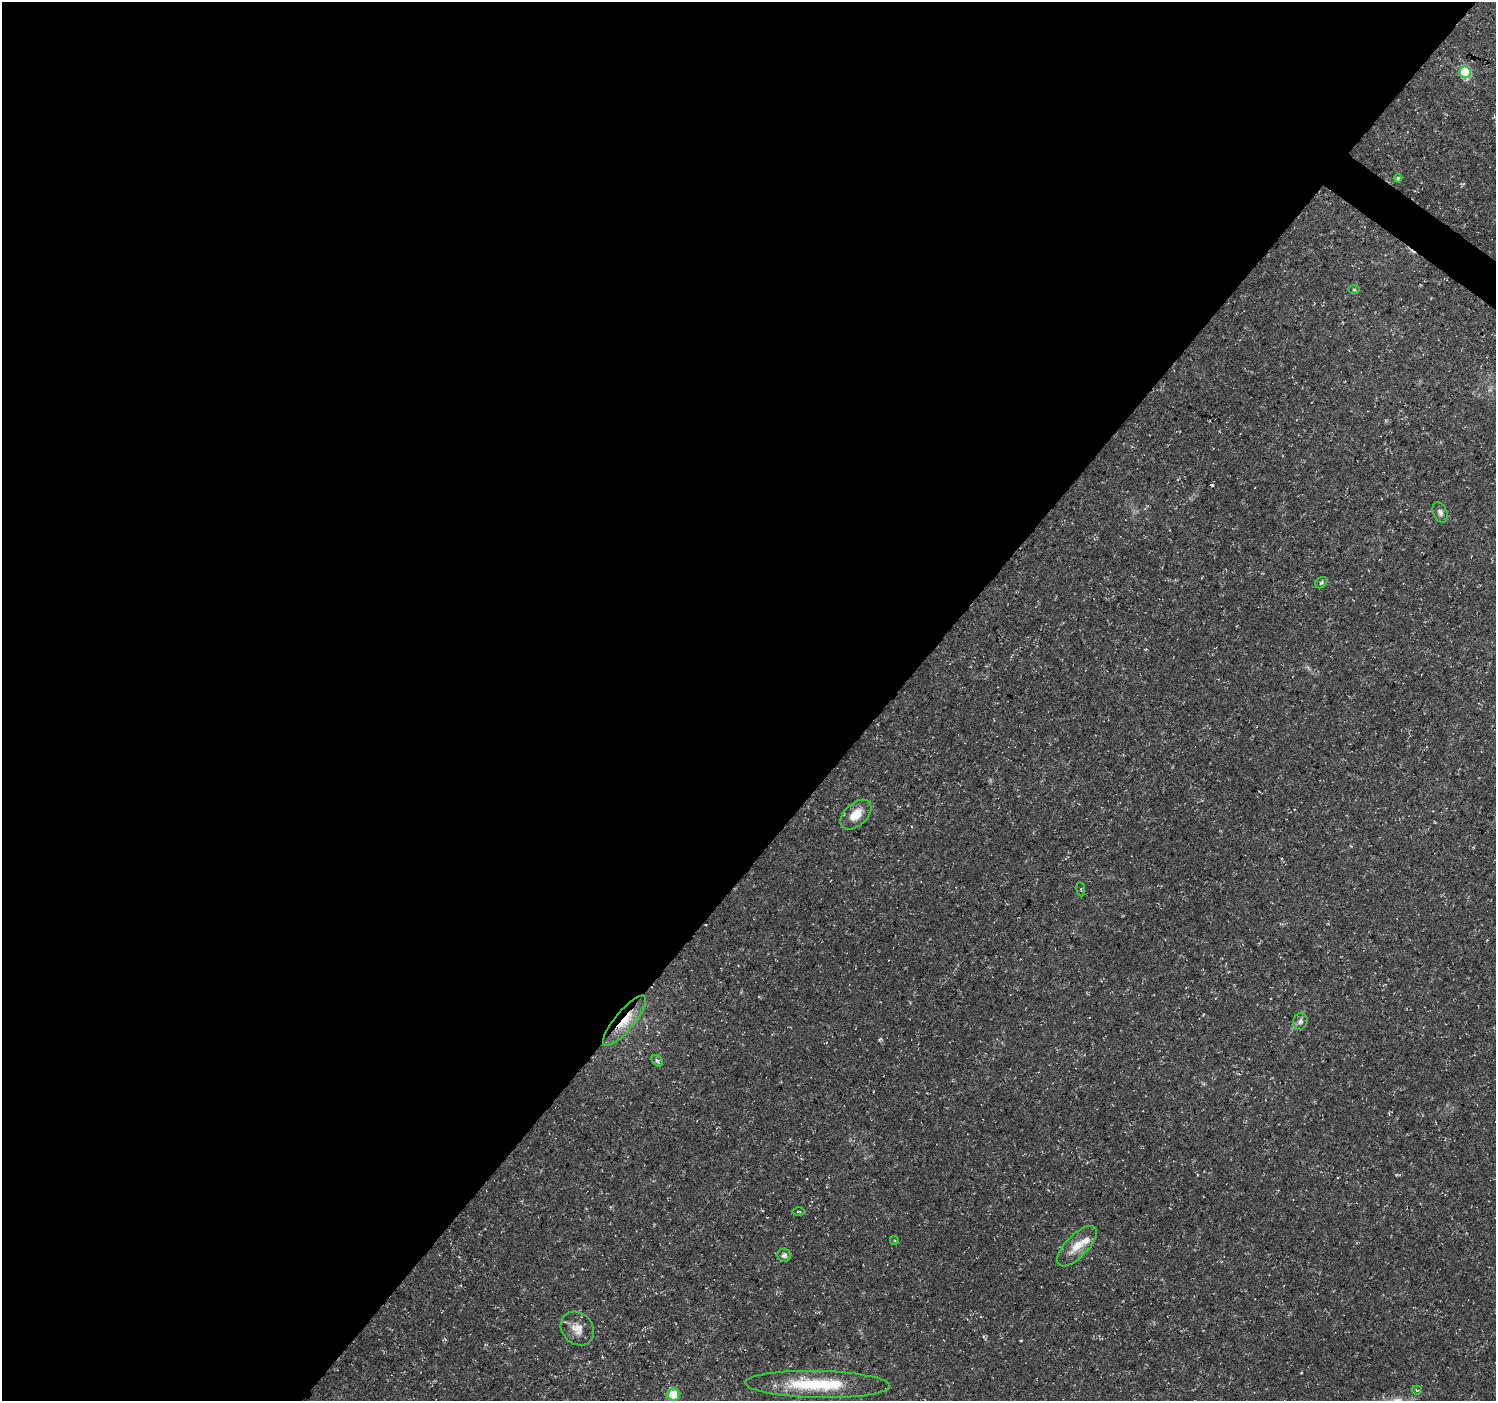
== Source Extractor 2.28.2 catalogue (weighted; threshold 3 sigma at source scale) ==
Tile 5 of 4 x 4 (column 1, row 2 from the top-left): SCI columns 1-1494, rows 2974-4372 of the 5980 x 6015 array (HDU 1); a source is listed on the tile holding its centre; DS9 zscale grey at full resolution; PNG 1498 x 1403 px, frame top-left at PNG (2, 2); each listed source drawn as its Kron ellipse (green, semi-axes under 4 px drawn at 4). Shown black and unused: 60% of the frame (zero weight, under 3 of 5 exposures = <1% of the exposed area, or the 3 px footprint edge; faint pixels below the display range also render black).
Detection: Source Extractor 2.28.2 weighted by HDU 2 'WHT'; one run over the whole footprint, this tile lists its part. Background 0.0541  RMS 0.0028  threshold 0.0125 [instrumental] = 3 sigma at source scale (4.5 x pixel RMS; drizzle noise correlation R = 1.50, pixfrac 1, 0.0396/0.0396 arcsec/px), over >= 5 px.
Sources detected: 21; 1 inside a brighter object's white glare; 1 cosmic-ray / hot-pixel residue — neither listed nor drawn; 1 inside a brighter listed object's ellipse — not listed separately; the other 18 listed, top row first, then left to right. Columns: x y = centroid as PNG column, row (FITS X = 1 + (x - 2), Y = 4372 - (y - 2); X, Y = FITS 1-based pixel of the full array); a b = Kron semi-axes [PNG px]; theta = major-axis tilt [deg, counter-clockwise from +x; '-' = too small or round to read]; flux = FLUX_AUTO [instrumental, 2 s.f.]
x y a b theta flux
1465 72 6 5 - 18
1398 178 4 4 - 0.42
1354 290 6 4 -1 0.34
1440 512 11 6 -66 1.1
1321 583 6 5 - 0.49
856 815 18 11 43 4.3
1081 889 7 3 -82 0.31
625 1021 31 9 51 6.7
1300 1021 8 7 - 0.87
657 1061 6 4 -48 0.52
799 1211 6 3 0 0.3
894 1240 4 3 - 0.22
1077 1246 26 11 46 4.5
784 1255 7 6 - 0.97
577 1329 18 15 -46 3.3
818 1384 72 13 -1 18
1417 1390 5 4 - 0.37
673 1395 6 6 - 8.1
Overlapping masked pixels (flux is a lower limit): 1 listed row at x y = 625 1021